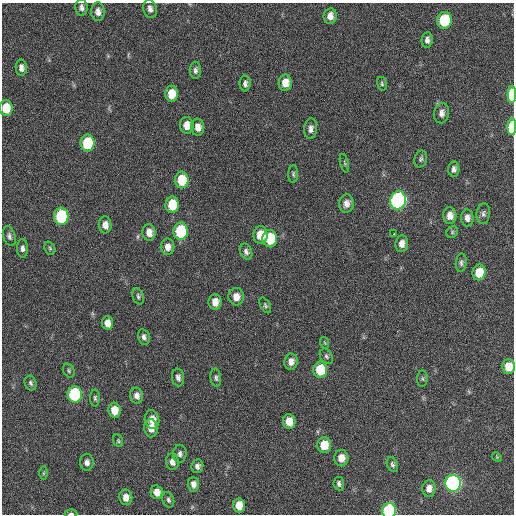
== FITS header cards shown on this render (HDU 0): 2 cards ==
NAXIS1  =                  512 / Axis length
NAXIS2  =                  512 / Axis length

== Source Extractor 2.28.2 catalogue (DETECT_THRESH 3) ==
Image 512 x 512 px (HDU 0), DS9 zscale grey, 1 PNG px = 1 image px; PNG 516 x 516 px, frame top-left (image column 1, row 512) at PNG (2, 3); each listed source drawn as its Kron ellipse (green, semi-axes under 4 px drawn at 4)
Background 20.9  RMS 5.1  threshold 15.3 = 3 sigma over >= 5 px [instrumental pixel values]
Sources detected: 90; all 90 listed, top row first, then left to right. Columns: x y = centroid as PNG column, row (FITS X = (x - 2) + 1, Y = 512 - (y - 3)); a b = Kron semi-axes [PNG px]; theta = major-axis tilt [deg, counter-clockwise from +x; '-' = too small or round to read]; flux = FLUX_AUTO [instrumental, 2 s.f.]
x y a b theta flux
81 7 8 6 -85 1300
150 9 9 6 -77 1600
98 12 9 6 -85 2100
330 16 8 6 83 2400
444 20 8 7 - 20000
427 40 8 5 82 1300
21 68 8 5 -87 1800
195 70 8 5 88 1000
285 83 8 6 87 3800
245 84 8 5 -89 1100
382 84 7 5 -76 630
172 94 8 6 90 5700
512 94 8 4 88 22000
6 108 8 6 -88 7200
442 113 10 7 81 1800
187 125 8 7 - 3400
198 127 8 6 -84 2600
512 127 8 4 88 21000
311 129 10 6 86 1600
88 143 8 7 - 18000
421 159 8 6 70 790
344 163 9 3 -75 520
454 169 7 5 87 1200
293 174 9 5 86 710
182 180 8 6 -90 9700
398 200 9 8 - 99000
346 203 9 7 81 2100
172 205 8 6 88 10000
483 214 10 6 84 1100
450 215 8 6 89 2400
61 216 9 7 -86 30000
467 218 8 6 -88 1800
105 225 8 6 -85 2300
181 231 8 7 - 24000
452 232 6 5 - 550
149 233 8 6 -85 2800
394 234 3 3 - 3600
261 235 9 7 -87 6700
9 236 10 6 -75 1100
270 239 8 7 - 12000
402 244 8 6 83 2200
168 247 8 6 -89 2200
22 248 9 5 -90 1200
50 248 7 5 -67 610
246 252 8 6 -70 1200
461 263 9 5 85 920
479 272 8 6 80 6600
138 296 8 5 -72 800
236 297 9 7 -87 3000
215 302 8 6 89 3300
265 305 8 4 -60 680
108 323 7 5 -81 2800
144 337 8 5 -78 1100
325 343 6 3 -71 420
326 356 8 6 -58 830
291 362 8 6 83 2100
508 366 7 6 - 5500
320 370 8 7 - 12000
69 371 7 5 -61 600
178 378 9 6 -83 1300
216 378 9 5 -83 870
422 379 8 5 85 650
31 383 7 6 - 800
75 394 8 7 - 40000
137 396 8 6 -75 1600
95 398 8 5 -89 730
114 410 8 6 -81 5200
152 419 9 7 -78 3600
289 421 7 6 - 4700
151 428 9 6 -84 3500
118 441 6 4 -69 510
324 445 8 7 - 7000
180 454 9 7 88 1200
497 457 5 4 - 360
341 458 8 7 - 3300
87 462 8 7 - 1700
172 462 8 6 -85 1900
392 464 8 5 -66 770
197 466 7 6 - 1200
43 473 7 4 90 500
453 483 8 7 - 120000
193 484 7 5 -87 1800
339 484 7 5 -82 990
429 488 8 7 - 2300
157 492 7 6 - 2900
126 497 8 6 -82 2900
168 500 8 5 -71 840
239 505 7 6 - 5000
389 510 7 7 - 39000
71 513 6 3 0 610
At the frame edge (FLAGS 8, measured only in part): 6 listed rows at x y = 512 94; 6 108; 512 127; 508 366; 389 510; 71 513